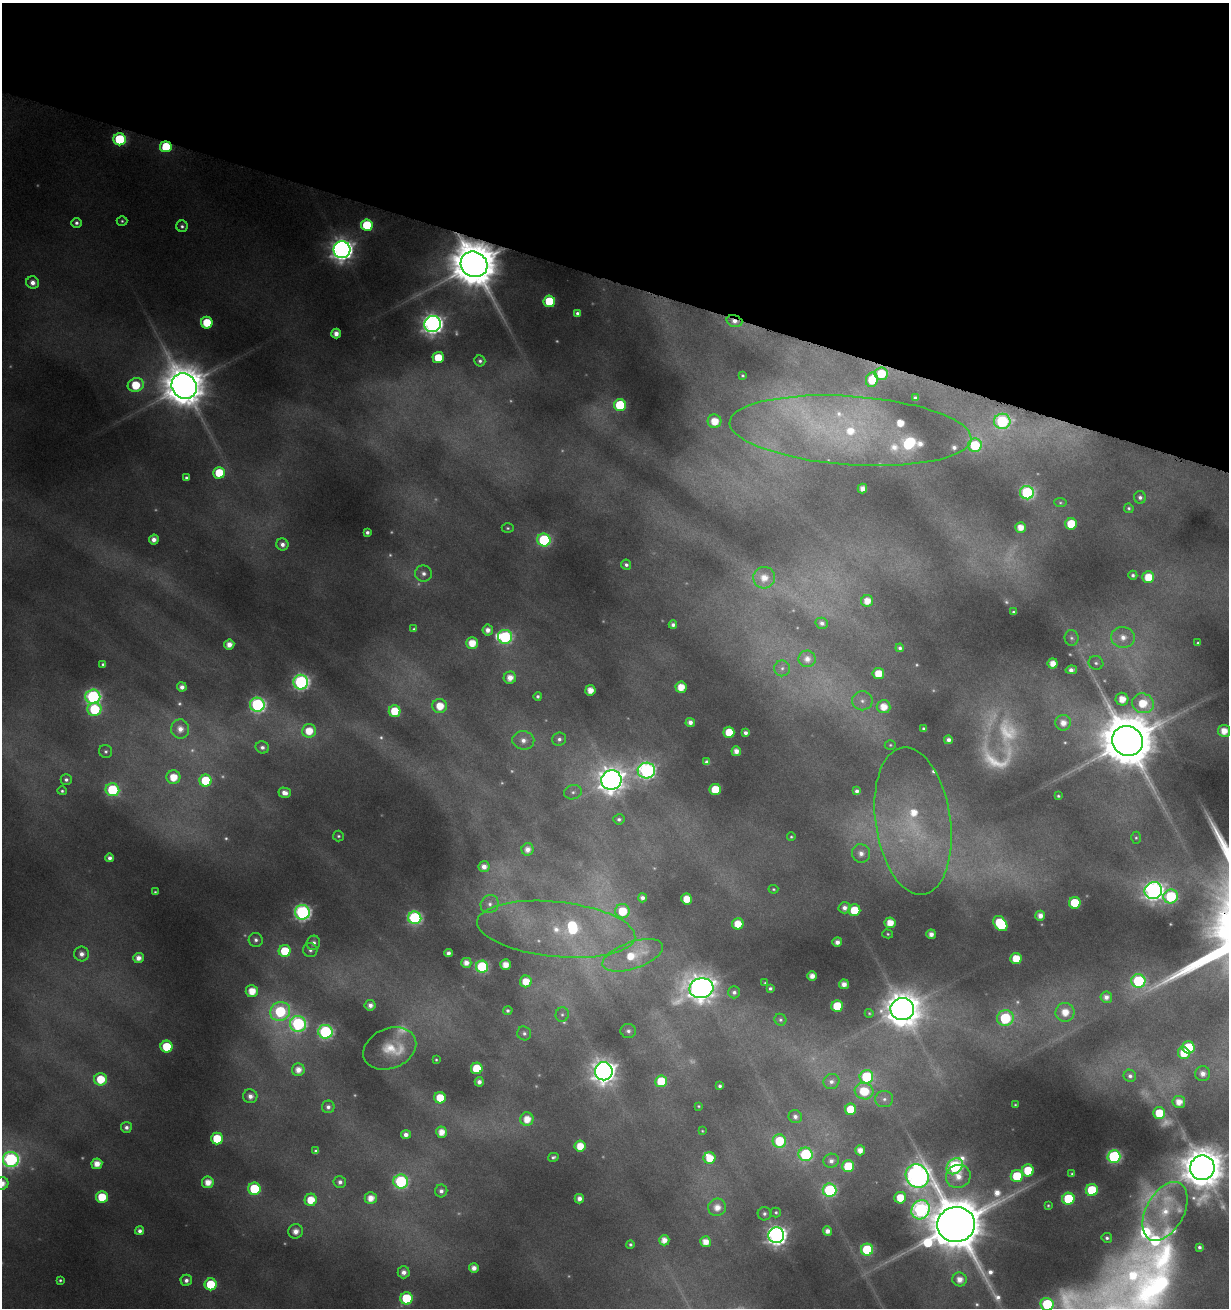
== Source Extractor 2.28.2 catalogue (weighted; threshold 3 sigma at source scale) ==
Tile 2 of 4 x 4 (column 2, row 1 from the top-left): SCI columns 1458-2684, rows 3940-5245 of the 5462 x 5246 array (HDU 1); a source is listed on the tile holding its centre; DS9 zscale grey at full resolution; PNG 1231 x 1310 px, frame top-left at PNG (2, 3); each listed source drawn as its Kron ellipse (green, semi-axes under 4 px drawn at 4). Shown black and unused: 21% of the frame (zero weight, under 4 of 8 exposures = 2% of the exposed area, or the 3 px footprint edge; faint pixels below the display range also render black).
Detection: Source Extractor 2.28.2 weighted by HDU 2 'WHT'; one run over the whole footprint, this tile lists its part. Background 0.0173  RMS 0.0094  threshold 0.0386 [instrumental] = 3 sigma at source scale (4.09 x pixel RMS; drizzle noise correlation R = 1.36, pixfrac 0.8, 0.0396/0.0396 arcsec/px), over >= 5 px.
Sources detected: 332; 52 too faint to see at this stretch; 1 inside a brighter object's white glare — neither listed nor drawn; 11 inside a brighter listed object's ellipse — not listed separately; the other 268 listed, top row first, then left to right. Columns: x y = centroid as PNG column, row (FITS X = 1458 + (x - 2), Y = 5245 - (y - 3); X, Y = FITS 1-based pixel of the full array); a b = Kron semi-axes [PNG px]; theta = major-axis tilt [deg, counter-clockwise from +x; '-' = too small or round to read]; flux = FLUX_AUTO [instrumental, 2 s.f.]
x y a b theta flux
120 139 6 6 - 78
166 147 6 5 - 45
122 221 5 4 - 1.7
76 223 5 5 - 3.4
367 225 6 6 - 53
182 226 6 5 - 2.9
342 250 8 8 - 830
474 264 14 12 -34 5900
33 283 6 6 - 7.2
549 301 6 6 - 52
577 313 4 4 - 2.8
734 321 8 5 -16 7
207 323 6 6 - 31
433 324 8 8 - 620
336 334 5 5 - 8.7
438 358 5 5 - 31
480 361 5 5 - 2.8
881 374 6 6 - 33
742 376 3 3 - 1.2
872 380 7 6 - 28
136 385 8 6 21 35
184 386 13 12 - 3800
915 398 4 4 - 3
620 405 6 6 - 64
714 421 7 6 - 19
1002 421 8 7 - 140
850 430 121 34 -4 200
975 445 7 6 - 59
219 473 6 6 - 33
186 478 4 3 - 2
862 489 5 4 - 8.3
1027 493 7 6 - 150
1140 497 6 6 - 3.5
1060 503 6 4 -6 1.5
1129 508 5 4 - 1.9
1071 524 6 6 - 37
1020 527 5 5 - 14
508 528 6 4 -2 1.7
367 532 4 4 - 3
154 540 5 5 - 7.1
544 540 7 6 - 110
282 544 6 6 - 5.4
626 565 5 5 - 3
423 573 8 8 - 5
1133 575 4 4 - 2.6
1148 577 6 5 - 25
764 578 11 10 - 16
867 601 6 6 - 14
1013 612 3 3 - 1.6
822 623 6 5 - 4.4
673 625 4 4 - 4
414 629 4 3 - 1.4
488 630 5 5 - 6.9
505 637 7 7 - 150
1123 637 12 10 -5 12
1071 638 8 7 - 2.7
472 643 5 5 - 19
1198 643 3 3 - 1.5
229 645 5 5 - 9.7
900 648 4 4 - 3
807 659 8 8 - 9.8
1053 663 5 5 - 13
1096 663 7 6 - 2.8
103 664 4 3 - 2.2
782 668 8 8 - 4
1071 670 6 4 10 5.3
878 674 6 5 - 20
510 678 6 6 - 12
301 682 7 7 - 270
182 687 5 4 - 6
681 687 5 5 - 18
590 690 5 5 - 13
538 696 4 4 - 2.3
93 697 7 7 - 210
1122 699 6 6 - 15
862 701 10 9 - 6.8
1143 703 11 10 - 28
257 705 7 7 - 230
440 706 7 7 - 21
884 707 7 6 - 16
94 709 7 6 - 70
395 711 6 6 - 33
690 722 5 4 - 6.1
1063 723 8 7 - 11
180 729 9 9 - 10
924 729 4 3 - 2.1
309 731 7 7 - 21
1224 731 6 6 - 16
729 732 5 5 - 27
745 733 4 4 - 3.7
559 739 7 6 - 3.9
523 740 11 9 -6 8.9
948 740 4 4 - 5.1
1127 741 16 14 -25 7400
890 745 5 4 - 1.3
262 747 7 6 - 4
106 751 7 6 - 2.5
736 751 5 5 - 8.5
707 762 4 4 - 3.7
646 770 9 8 - 320
173 777 7 7 - 21
66 780 5 5 - 3
611 780 10 10 - 1300
206 781 6 6 - 58
715 789 6 5 - 31
112 790 7 6 - 89
62 791 4 4 - 1.9
857 791 4 4 - 3.9
573 792 9 7 16 3.7
285 793 6 5 - 7.6
1058 796 3 3 - 1.4
619 819 5 5 - 2.8
913 821 74 37 -82 140
338 836 5 5 - 1.9
791 837 4 4 - 1.3
1136 838 6 5 - 1.6
528 849 6 6 - 7.9
861 853 9 9 - 8.3
110 858 4 4 - 4.8
484 867 5 5 - 7.8
773 889 5 4 - 1.2
1153 891 9 8 - 480
155 892 3 3 - 1.2
1171 896 7 7 - 80
642 898 4 4 - 4.8
687 899 5 5 - 18
1075 903 6 6 - 46
490 904 9 8 - 5.9
845 908 6 5 - 6.1
854 910 6 6 - 32
622 911 7 7 - 30
302 912 7 7 - 290
1040 916 5 5 - 8.4
415 918 6 6 - 170
890 923 5 5 - 17
738 924 5 5 - 19
1000 924 8 6 -53 76
556 929 79 27 -6 94
888 934 5 4 - 1.5
931 934 5 5 - 7.7
256 940 7 7 - 3.7
837 942 5 4 - 6.7
313 943 7 6 - 5.2
310 950 7 7 - 3.6
285 951 6 6 - 37
448 953 4 4 - 4.5
82 954 7 7 - 6.4
633 955 31 13 19 38
138 958 5 5 - 8.7
1016 958 5 5 - 24
466 963 5 5 - 8.2
505 965 5 5 - 13
482 967 6 6 - 98
812 976 5 5 - 9.9
526 981 6 6 - 19
1138 981 7 6 - 110
765 983 4 4 - 1
844 984 5 5 - 8.7
701 988 12 10 12 1400
770 988 4 3 - 2.2
252 991 6 6 - 19
734 992 6 6 - 3.5
1106 997 6 6 - 6.6
370 1005 5 5 - 6.1
837 1006 6 5 - 42
902 1009 12 11 - 2600
280 1011 10 9 - 95
508 1011 5 4 - 2.3
1065 1012 9 9 - 18
869 1013 4 4 - 1.2
562 1014 7 6 - 2.6
1005 1018 8 8 - 99
780 1020 6 5 - 2
298 1024 8 8 - 190
628 1031 7 7 - 3.7
325 1032 7 7 - 160
524 1033 7 6 - 2.9
166 1047 6 6 - 36
1188 1047 6 6 - 59
390 1048 27 20 23 28
1184 1053 6 5 - 23
436 1060 3 3 - 1.1
477 1068 6 6 - 38
298 1070 6 6 - 10
604 1071 9 9 - 970
1203 1073 7 7 - 8.3
1130 1076 6 6 - 3.8
866 1077 7 6 - 69
100 1079 6 6 - 30
661 1081 6 6 - 34
479 1082 4 4 - 5.4
831 1082 8 7 - 5.2
720 1086 3 3 - 2.2
864 1091 9 8 - 32
250 1096 7 7 - 7.1
440 1098 6 5 - 25
884 1099 9 8 - 4.6
1179 1102 6 6 - 12
1015 1105 3 2 - 0.84
698 1106 3 3 - 1
328 1107 6 6 - 4.2
850 1109 6 5 - 30
1159 1113 6 6 - 31
795 1117 7 6 - 4.5
527 1119 7 6 - 16
126 1127 5 5 - 4.3
702 1131 3 2 - 0.79
441 1132 5 5 - 13
406 1135 5 4 - 6.1
217 1139 6 6 - 36
779 1141 6 6 - 45
580 1146 5 5 - 19
860 1150 5 5 - 9.7
316 1151 4 4 - 2.8
806 1154 7 7 - 120
553 1157 5 4 - 2.2
1114 1157 6 6 - 170
709 1158 6 6 - 21
11 1159 8 7 - 240
831 1161 8 7 - 5.7
97 1164 5 5 - 13
848 1166 6 6 - 44
955 1166 9 7 45 200
1202 1168 12 12 - 3500
1028 1170 6 6 - 37
1072 1174 4 3 - 1.4
917 1176 12 11 - 710
958 1176 12 11 - 16
1017 1176 6 6 - 45
401 1181 7 7 - 150
208 1182 6 6 - 14
340 1182 6 6 - 4.1
2 1183 6 6 - 11
254 1189 6 6 - 63
830 1190 7 6 - 130
1092 1190 6 6 - 54
441 1191 6 6 - 4.4
102 1197 6 6 - 32
371 1198 6 5 - 12
900 1198 6 6 - 23
579 1199 5 4 - 7.2
1068 1199 6 6 - 69
311 1200 6 6 - 23
1048 1205 4 3 - 1.1
717 1207 9 8 - 12
921 1210 10 8 56 310
1165 1211 32 19 61 38
776 1212 5 5 - 1.8
764 1214 6 6 - 2.9
956 1225 19 17 13 9000
140 1231 4 4 - 4.3
296 1231 7 7 - 10
827 1231 5 4 - 7.3
776 1235 8 7 - 570
1107 1238 5 5 - 2.6
664 1240 5 5 - 10
706 1242 5 5 - 13
630 1244 4 4 - 2
1199 1247 4 4 - 2.6
867 1250 6 6 - 75
474 1268 5 5 - 8.3
404 1272 6 6 - 7.2
960 1279 7 7 - 11
60 1280 3 3 - 1.6
186 1280 6 5 - 4.7
211 1284 6 6 - 38
406 1298 6 6 - 60
1047 1304 6 6 - 74
Overlapping masked pixels (flux is a lower limit): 3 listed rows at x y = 166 147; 474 264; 734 321
Isophote crosses this tile's border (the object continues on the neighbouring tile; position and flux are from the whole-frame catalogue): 3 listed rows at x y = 11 1159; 2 1183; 1047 1304